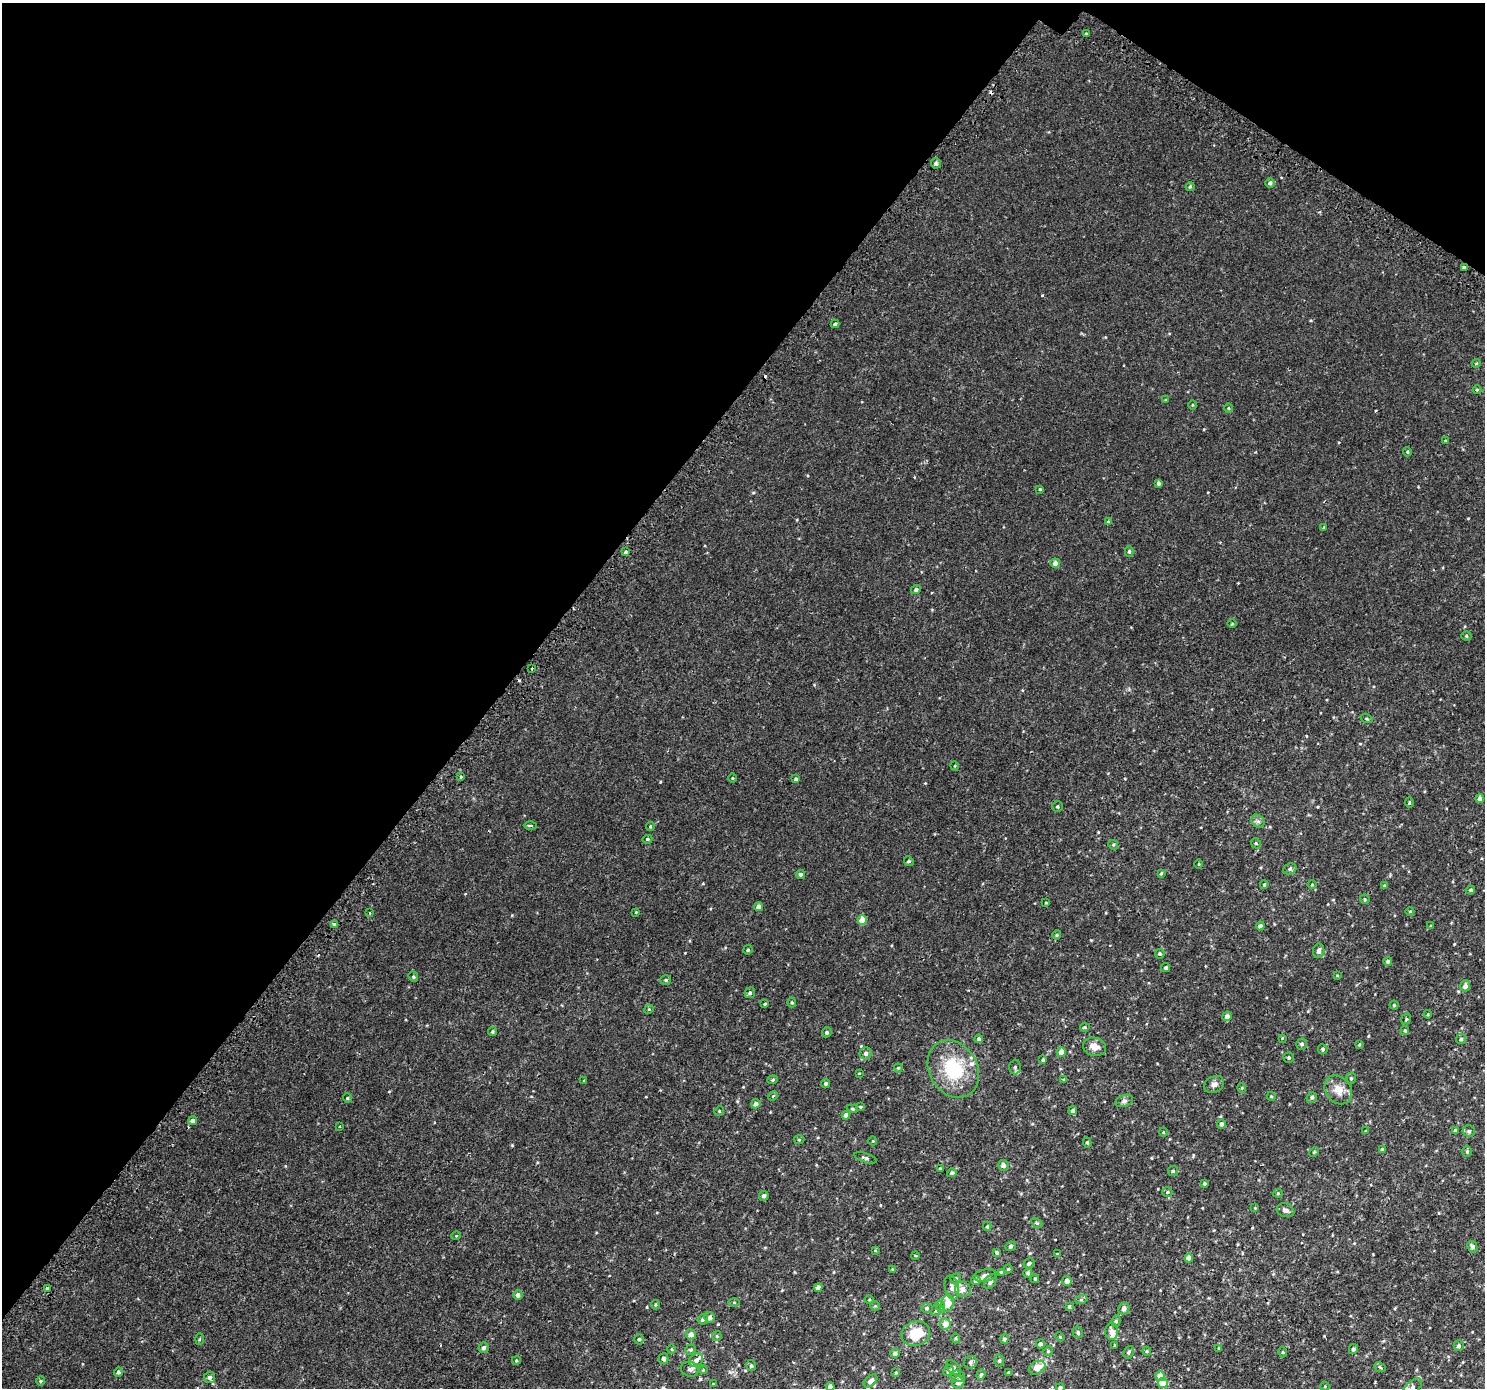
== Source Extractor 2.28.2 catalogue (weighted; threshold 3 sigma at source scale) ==
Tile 2 of 4 x 4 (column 2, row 1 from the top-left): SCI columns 1547-3029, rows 4399-5784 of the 6045 x 6093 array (HDU 1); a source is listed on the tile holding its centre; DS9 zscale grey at full resolution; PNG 1487 x 1390 px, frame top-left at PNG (2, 3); each listed source drawn as its Kron ellipse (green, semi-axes under 4 px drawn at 4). Shown black and unused: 36% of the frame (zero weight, under 2 of 3 exposures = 3% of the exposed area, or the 3 px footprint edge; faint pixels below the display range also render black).
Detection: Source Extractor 2.28.2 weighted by HDU 2 'WHT'; one run over the whole footprint, this tile lists its part. Background 0.00285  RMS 0.0031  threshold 0.0138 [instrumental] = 3 sigma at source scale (4.5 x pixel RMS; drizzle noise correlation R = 1.50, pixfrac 1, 0.0396/0.0396 arcsec/px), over >= 5 px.
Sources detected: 241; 6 cosmic-ray / hot-pixel residue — neither listed nor drawn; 6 inside a brighter listed object's ellipse — not listed separately; the other 229 listed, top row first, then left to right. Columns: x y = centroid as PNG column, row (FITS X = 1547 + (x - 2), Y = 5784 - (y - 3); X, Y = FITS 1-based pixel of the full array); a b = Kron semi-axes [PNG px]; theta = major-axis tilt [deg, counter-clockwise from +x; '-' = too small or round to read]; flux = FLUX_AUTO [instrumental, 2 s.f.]
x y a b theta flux
1086 34 3 3 - 7.5
936 163 5 5 - 0.9
1270 183 5 5 - 0.73
1190 187 4 3 - 0.36
1464 267 4 3 - 2.3
835 324 4 3 - 1.5
1476 363 4 4 - 0.26
1477 390 4 4 - 0.32
1166 400 4 3 - 0.23
1192 405 4 3 - 0.26
1228 408 5 3 - 0.26
1445 441 3 3 - 0.25
1407 452 4 4 - 0.38
1158 483 4 3 - 0.81
1040 489 3 3 - 0.28
1108 522 4 4 - 0.39
1324 527 4 3 - 0.26
1129 551 5 4 - 0.44
626 552 3 3 - 0.41
1055 563 5 4 - 1.3
916 590 5 4 - 0.61
1232 624 5 3 - 0.24
1466 636 5 4 - 0.43
532 668 3 2 - 0.32
1367 719 6 3 -19 0.31
955 766 4 3 - 0.22
461 777 3 3 - 1.5
733 778 4 3 - 0.24
796 779 4 4 - 0.52
1480 799 4 4 - 1.2
1409 803 5 3 - 0.3
1057 806 5 5 - 0.42
1258 821 7 6 - 0.72
530 826 6 2 -1 0.47
650 826 4 3 - 0.31
647 839 5 4 - 0.35
1256 843 5 4 - 0.34
1113 845 5 4 - 0.38
909 861 5 4 - 0.38
1199 864 5 3 - 0.24
1290 869 7 5 21 0.57
1161 873 4 3 - 0.36
801 874 4 4 - 0.72
1264 884 4 3 - 0.32
1312 885 5 3 - 0.23
1385 886 4 4 - 0.39
1470 890 4 3 - 0.34
1365 899 5 4 - 0.32
1046 903 4 2 - 0.19
758 907 4 4 - 1.6
1410 911 4 3 - 0.2
636 912 4 4 - 0.23
370 913 4 3 - 0.34
862 920 5 4 - 4.4
334 925 4 3 - 5.1
1260 926 4 4 - 1.1
1431 926 4 3 - 0.27
1057 935 5 4 - 0.33
748 950 5 4 - 0.38
1319 951 7 5 81 1.3
1160 954 5 4 - 0.49
1388 961 4 4 - 0.54
1166 968 4 4 - 0.59
1337 975 3 3 - 0.22
413 977 5 4 - 0.39
666 980 5 4 - 0.5
1465 986 5 5 - 1.6
750 993 5 5 - 0.66
792 1002 5 4 - 0.33
765 1004 3 2 - 0.27
1394 1005 4 4 - 0.3
649 1009 5 4 - 0.26
1428 1014 4 3 - 0.23
1227 1016 5 4 - 1.4
1406 1019 6 4 48 0.5
1085 1027 5 3 - 0.43
1405 1030 5 4 - 0.36
493 1031 5 4 - 0.45
827 1032 5 4 - 0.51
1282 1038 4 4 - 0.24
979 1039 4 4 - 0.78
1461 1039 5 5 - 0.48
1302 1044 5 5 - 0.6
1359 1045 3 3 - 0.29
1094 1047 11 9 -15 2.3
1323 1049 5 4 - 0.45
1061 1052 5 4 - 2.6
866 1053 6 6 - 0.98
1289 1058 5 5 - 0.47
1043 1060 4 3 - 0.48
1015 1067 7 6 - 0.62
898 1068 4 4 - 0.29
953 1069 30 24 -59 15
859 1073 3 3 - 0.22
1351 1078 5 5 - 0.43
1064 1079 4 3 - 0.57
584 1080 4 2 - 0.18
773 1080 5 4 - 0.39
826 1084 4 4 - 0.55
1214 1084 10 8 29 1.2
1242 1088 5 3 - 0.23
1338 1090 16 12 -49 3.2
773 1096 5 4 - 0.42
1271 1096 4 4 - 0.24
1312 1097 5 5 - 0.56
347 1098 4 4 - 0.32
1124 1101 9 5 20 0.77
756 1104 4 4 - 0.96
860 1107 4 4 - 0.28
852 1109 5 4 - 0.36
719 1111 5 4 - 0.29
1073 1111 4 4 - 0.98
846 1115 4 4 - 1.2
193 1121 4 4 - 1.1
1221 1124 5 4 - 0.77
340 1126 4 2 - 0.23
1455 1130 4 4 - 0.38
1366 1131 4 3 - 0.31
1469 1131 6 5 - 0.7
1163 1132 4 3 - 0.22
799 1140 5 3 - 0.28
873 1141 4 4 - 0.28
1087 1142 5 4 - 0.46
1382 1150 4 4 - 0.94
1314 1152 5 3 - 0.24
1467 1152 5 4 - 0.42
865 1158 11 4 -18 0.63
1003 1165 5 5 - 1.2
940 1168 3 3 - 0.27
1173 1171 5 5 - 0.38
952 1173 5 4 - 0.61
1204 1183 4 4 - 0.4
1167 1192 5 4 - 0.41
1278 1193 4 4 - 0.3
764 1196 5 4 - 0.79
1255 1208 4 3 - 0.23
1285 1210 9 6 -20 1.1
1037 1223 6 4 -33 0.36
987 1226 5 4 - 0.47
456 1236 5 3 - 0.24
1010 1246 5 4 - 0.61
1472 1247 6 4 -62 0.92
875 1250 4 4 - 0.24
997 1253 4 3 - 1.7
1057 1253 3 3 - 0.79
915 1255 4 3 - 0.22
1189 1258 4 4 - 2.1
1029 1263 5 4 - 0.59
892 1269 3 3 - 0.18
1008 1269 4 4 - 0.32
1001 1272 4 4 - 0.53
1028 1273 5 4 - 0.62
985 1275 12 6 10 1.1
956 1278 5 5 - 0.49
1035 1279 4 3 - 0.29
976 1281 5 4 - 0.94
990 1281 8 5 59 0.84
1067 1281 5 5 - 1.6
818 1287 4 4 - 1.4
952 1287 12 7 -78 1.3
48 1289 4 3 - 1.3
963 1289 8 7 - 1.5
518 1295 5 5 - 0.96
869 1300 4 3 - 0.26
1081 1300 6 4 19 0.4
734 1303 5 3 - 0.29
947 1303 8 6 88 3.5
655 1305 5 4 - 0.34
875 1306 4 4 - 0.32
1069 1306 4 3 - 0.31
941 1307 6 4 -71 0.47
927 1308 6 5 - 0.47
1124 1308 6 5 - 1.4
936 1310 6 4 66 0.46
710 1317 5 5 - 1
703 1319 5 5 - 0.58
1116 1321 6 4 77 0.46
945 1324 5 5 - 2.5
1112 1331 8 6 -90 1.6
1078 1332 6 5 - 0.58
916 1333 14 12 17 7
691 1334 5 5 - 1.6
717 1336 5 5 - 0.36
1060 1337 5 3 - 0.25
956 1338 5 3 - 0.37
199 1339 5 3 - 0.3
639 1339 5 4 - 0.44
1004 1339 4 4 - 0.68
1040 1344 4 4 - 0.89
1115 1345 3 2 - 0.21
1459 1346 5 5 - 0.69
484 1348 5 5 - 0.8
1219 1348 4 3 - 0.33
671 1349 5 3 - 0.31
691 1349 5 5 - 0.44
1353 1349 5 4 - 0.71
1048 1351 5 4 - 0.35
1147 1351 4 4 - 0.34
1129 1352 6 5 - 0.58
1283 1352 5 3 - 0.26
895 1353 5 4 - 0.7
663 1359 5 5 - 0.84
516 1360 4 4 - 0.36
696 1360 7 6 - 1.3
999 1360 6 4 88 0.44
971 1362 7 6 - 0.58
751 1366 5 4 - 0.44
1380 1367 6 4 -24 0.62
954 1368 9 5 -50 0.92
1037 1368 9 6 25 3.3
690 1369 9 7 -16 0.97
703 1370 4 3 - 0.25
948 1371 6 5 - 0.75
118 1372 5 4 - 0.58
1009 1372 3 3 - 0.44
896 1373 4 4 - 0.27
981 1374 5 4 - 0.46
957 1376 7 5 -13 0.59
1160 1376 5 4 - 2.8
210 1377 6 5 - 0.91
41 1381 4 4 - 0.34
871 1381 8 5 41 1.1
958 1382 6 6 - 1.6
1163 1383 5 5 - 5.7
713 1384 3 3 - 0.2
1325 1386 4 4 - 0.26
830 1387 4 4 - 1.3
1060 1388 4 4 - 0.37
1412 1388 12 6 44 1.3
Overlapping masked pixels (flux is a lower limit): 1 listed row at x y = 1464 267
Isophote crosses this tile's border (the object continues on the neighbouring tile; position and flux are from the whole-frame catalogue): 4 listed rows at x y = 1325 1386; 830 1387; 1060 1388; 1412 1388